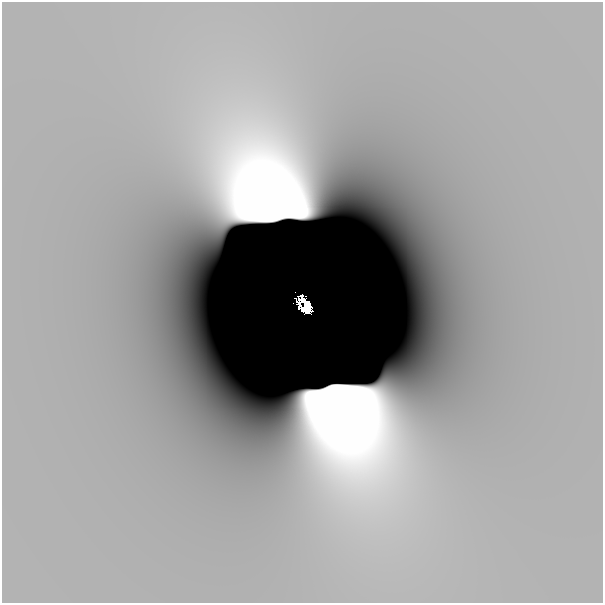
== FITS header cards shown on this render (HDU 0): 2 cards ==
NAXIS1  =                  601
NAXIS2  =                  601

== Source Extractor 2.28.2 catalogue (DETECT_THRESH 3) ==
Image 601 x 601 px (HDU 0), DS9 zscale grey, 1 PNG px = 1 image px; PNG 605 x 605 px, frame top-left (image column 1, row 601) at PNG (2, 2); no overlay
Background -5.18e-12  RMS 3.8e-12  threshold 1.14e-11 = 3 sigma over >= 5 px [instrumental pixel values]
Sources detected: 4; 2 with non-positive FLUX_AUTO (blend fragments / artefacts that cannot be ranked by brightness) are not listed; the other 2 listed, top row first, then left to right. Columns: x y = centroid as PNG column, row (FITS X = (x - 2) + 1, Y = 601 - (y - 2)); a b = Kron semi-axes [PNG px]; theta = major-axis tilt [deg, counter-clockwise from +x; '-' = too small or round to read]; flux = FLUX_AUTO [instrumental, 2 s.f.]
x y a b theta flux
299 302 5 4 - 0.061
306 307 13 8 -64 1.2
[2 non-positive-flux detections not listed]